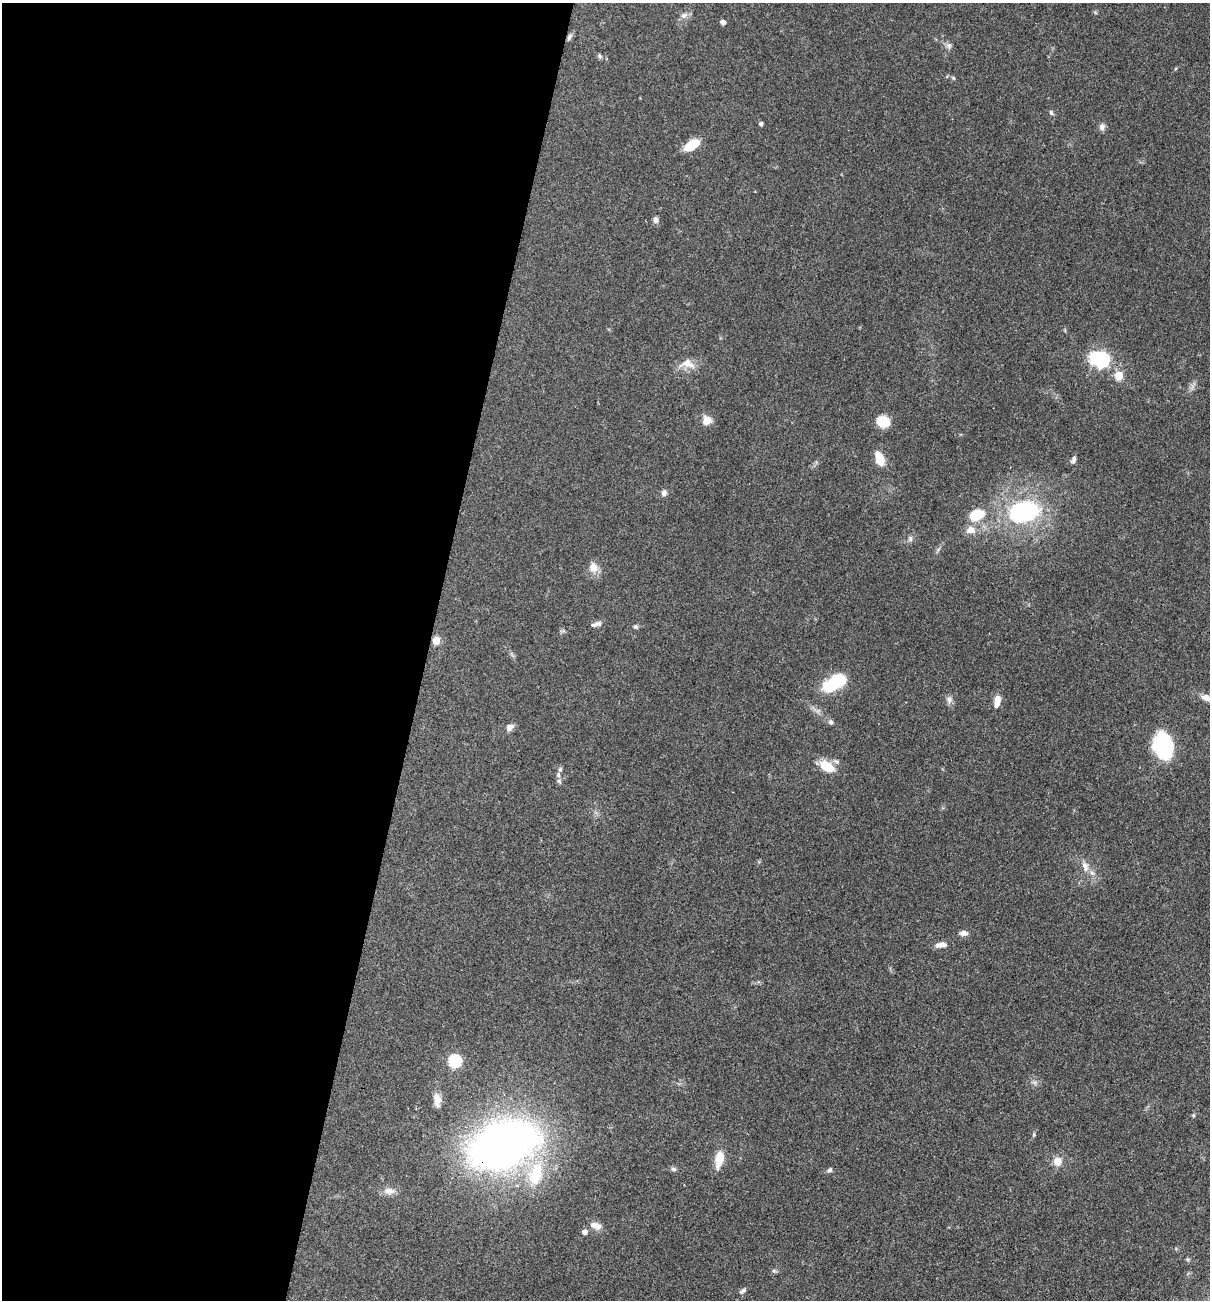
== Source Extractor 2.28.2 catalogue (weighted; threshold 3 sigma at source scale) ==
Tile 5 of 4 x 4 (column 1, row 2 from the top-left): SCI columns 254-1461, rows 2598-3895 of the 5213 x 5194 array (HDU 1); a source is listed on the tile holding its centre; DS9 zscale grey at full resolution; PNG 1212 x 1302 px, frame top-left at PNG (2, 3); no overlay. Shown black and unused: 35% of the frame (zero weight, under 3 of 4 exposures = <1% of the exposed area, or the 3 px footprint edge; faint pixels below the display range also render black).
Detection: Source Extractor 2.28.2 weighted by HDU 2 'WHT'; one run over the whole footprint, this tile lists its part. Background 0.0969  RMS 0.006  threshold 0.0271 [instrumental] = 3 sigma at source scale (4.5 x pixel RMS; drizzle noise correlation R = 1.50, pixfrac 1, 0.05/0.05 arcsec/px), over >= 5 px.
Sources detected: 61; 2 inside a brighter object's white glare — not listed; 4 inside a brighter listed object's ellipse — not listed separately; the other 55 listed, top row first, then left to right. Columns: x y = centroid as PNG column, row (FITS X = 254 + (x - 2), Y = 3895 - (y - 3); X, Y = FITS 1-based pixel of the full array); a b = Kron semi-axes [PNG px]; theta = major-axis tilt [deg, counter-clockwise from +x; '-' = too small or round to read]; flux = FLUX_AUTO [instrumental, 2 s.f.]
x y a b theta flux
684 15 10 7 30 2.8
723 22 5 4 - 2.7
569 37 11 5 64 1.8
949 46 9 7 -84 2.1
599 56 7 5 -41 1.2
953 78 6 4 -45 0.78
1051 112 7 5 -74 1.1
761 124 4 4 - 1.5
1102 127 9 7 82 2.3
691 145 17 8 33 13
656 220 8 6 -84 2.1
1102 360 7 6 - 130
687 364 19 12 -9 7.6
1119 376 5 5 - 22
707 420 12 12 - 4.7
883 422 11 10 - 15
879 458 12 7 -69 14
1073 459 10 5 70 1.8
664 493 7 6 - 2.2
1024 512 27 17 14 91
977 515 17 11 21 17
970 530 12 10 5 5.2
910 539 9 6 73 1.7
593 567 14 12 -72 5.6
596 624 14 6 16 2.6
636 627 6 5 - 1.1
436 641 5 5 - 16
831 686 29 11 17 23
1206 698 11 7 -16 4.7
949 699 10 7 -89 2.5
997 701 13 7 80 6.3
831 722 7 6 - 1.5
509 727 10 7 37 3.1
1163 745 26 18 -74 46
836 761 9 6 -23 1.8
827 766 15 9 -32 14
558 775 7 5 -70 1.4
1085 866 15 8 -72 4.5
964 933 11 6 -4 2.7
941 945 14 7 7 4.2
455 1061 6 6 - 69
437 1100 17 8 -83 5.2
1193 1115 5 4 - 0.67
1034 1134 6 4 -90 0.85
503 1144 62 39 22 420
719 1159 20 9 79 10
1057 1161 10 9 - 5.8
673 1169 8 5 -17 1.3
830 1170 7 5 46 1.4
536 1174 29 17 74 29
389 1191 16 10 -5 4.6
593 1225 12 9 13 3.4
585 1232 5 5 - 3.3
774 1271 6 4 -45 1
743 1291 10 5 36 1.7
Overlapping masked pixels (flux is a lower limit): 2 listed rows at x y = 436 641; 503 1144
Isophote crosses this tile's border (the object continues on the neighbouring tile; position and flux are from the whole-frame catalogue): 1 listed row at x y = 1206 698